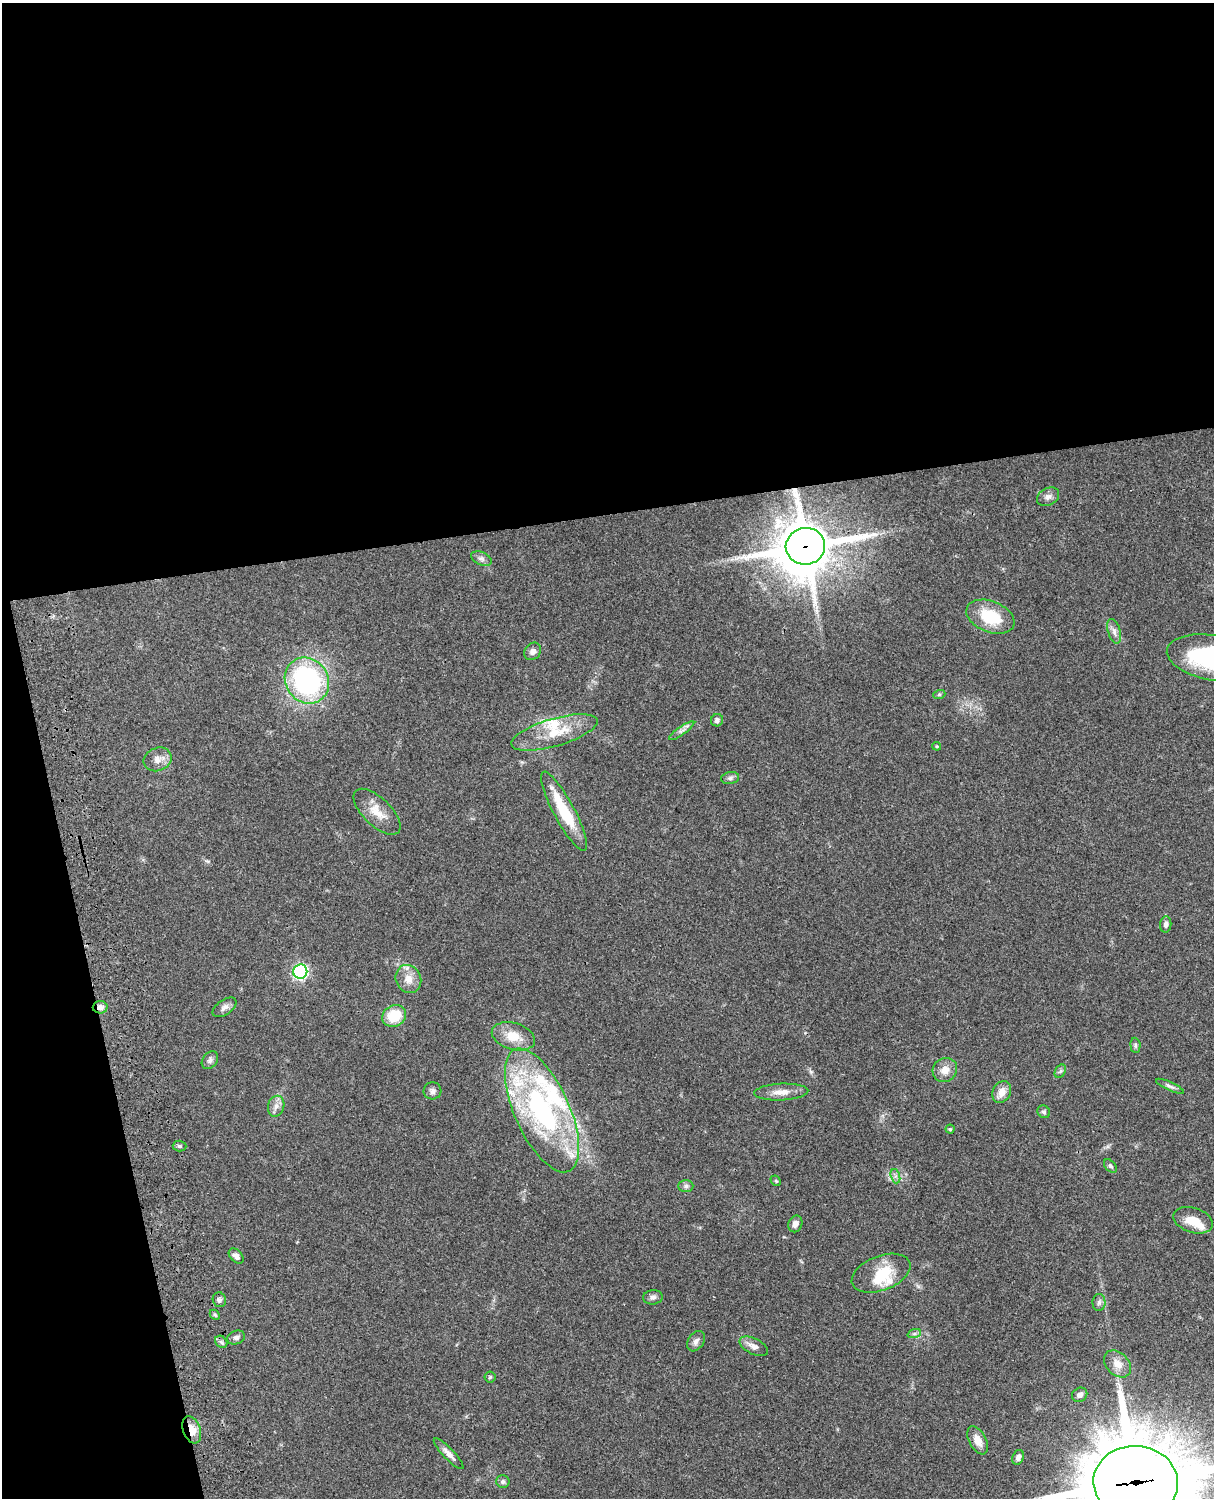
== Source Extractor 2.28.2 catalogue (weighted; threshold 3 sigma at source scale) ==
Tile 1 of 4 x 3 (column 1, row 1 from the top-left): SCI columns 122-1333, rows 3268-4763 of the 5088 x 4926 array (HDU 1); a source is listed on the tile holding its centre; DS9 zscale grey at full resolution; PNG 1216 x 1500 px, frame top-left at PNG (2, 3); each listed source drawn as its Kron ellipse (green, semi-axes under 4 px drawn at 4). Shown black and unused: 39% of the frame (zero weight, under 3 of 4 exposures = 6% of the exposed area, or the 3 px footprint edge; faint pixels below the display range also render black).
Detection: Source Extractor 2.28.2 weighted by HDU 2 'WHT'; one run over the whole footprint, this tile lists its part. Background 0.0779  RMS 0.0058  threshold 0.0263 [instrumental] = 3 sigma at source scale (4.5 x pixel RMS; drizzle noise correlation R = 1.50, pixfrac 1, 0.05/0.05 arcsec/px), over >= 5 px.
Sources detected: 72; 1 inside a brighter object's white glare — neither listed nor drawn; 8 inside a brighter listed object's ellipse — not listed separately; the other 63 listed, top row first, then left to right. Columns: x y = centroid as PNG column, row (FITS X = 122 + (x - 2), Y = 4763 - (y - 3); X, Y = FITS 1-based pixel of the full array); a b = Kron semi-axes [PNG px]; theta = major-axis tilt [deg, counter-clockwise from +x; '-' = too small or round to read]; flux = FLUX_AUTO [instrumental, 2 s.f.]
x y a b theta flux
1048 497 12 8 29 2.6
805 546 19 18 - 2500
481 559 11 6 -22 2
990 617 25 15 -21 23
1114 631 13 6 -74 2.7
533 651 9 7 48 2.8
1213 658 46 22 -10 69
307 681 24 21 -55 100
939 695 6 4 19 0.76
717 720 6 6 - 1.7
682 731 15 4 35 2.1
554 732 45 14 16 18
937 746 4 4 - 0.6
158 759 14 11 22 5.1
730 778 9 6 10 1.6
564 811 44 10 -62 24
377 812 30 13 -44 9.6
1166 924 8 5 83 1.8
300 972 7 7 - 120
408 979 14 12 -66 6.4
100 1007 7 6 - 2.6
224 1007 13 7 35 2.7
394 1016 12 10 31 15
513 1036 22 13 -16 11
1135 1045 8 5 -85 1.1
210 1060 9 7 50 1.8
945 1070 13 11 42 5.6
1060 1071 7 5 59 1.2
1170 1086 15 4 -24 1.7
432 1091 9 8 - 2.1
781 1092 27 8 3 6
1002 1092 11 9 63 5.1
276 1106 10 8 73 3.1
542 1110 67 27 -66 110
1044 1112 7 6 - 1.3
950 1129 4 4 - 0.7
180 1146 7 5 -2 1.3
1110 1166 8 5 -46 1.3
895 1176 7 4 -72 1.6
776 1181 6 4 -44 0.71
686 1186 7 6 - 1.5
1193 1220 20 12 -18 9.3
795 1224 8 7 - 3
236 1256 9 6 -46 2.5
881 1273 31 17 21 17
653 1297 10 7 6 1.8
219 1300 7 6 - 1.5
1099 1302 8 6 88 1.8
215 1315 6 4 -46 0.94
914 1334 7 4 19 1.2
236 1337 9 6 20 1.7
696 1341 11 7 57 2.4
221 1342 7 5 -45 1.3
754 1346 15 8 -27 3.6
1117 1364 15 11 -45 5.4
490 1377 5 5 - 0.87
1080 1395 8 6 33 2.4
192 1430 14 8 -70 7.3
978 1440 15 8 -62 5.6
449 1454 20 5 -46 3.8
1018 1457 8 5 67 2
503 1482 7 6 - 1.5
1136 1482 42 36 -3 7100
Overlapping masked pixels (flux is a lower limit): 4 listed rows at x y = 805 546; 100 1007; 192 1430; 1136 1482
Isophote crosses this tile's border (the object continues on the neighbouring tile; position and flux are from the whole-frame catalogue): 2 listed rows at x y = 1213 658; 1136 1482